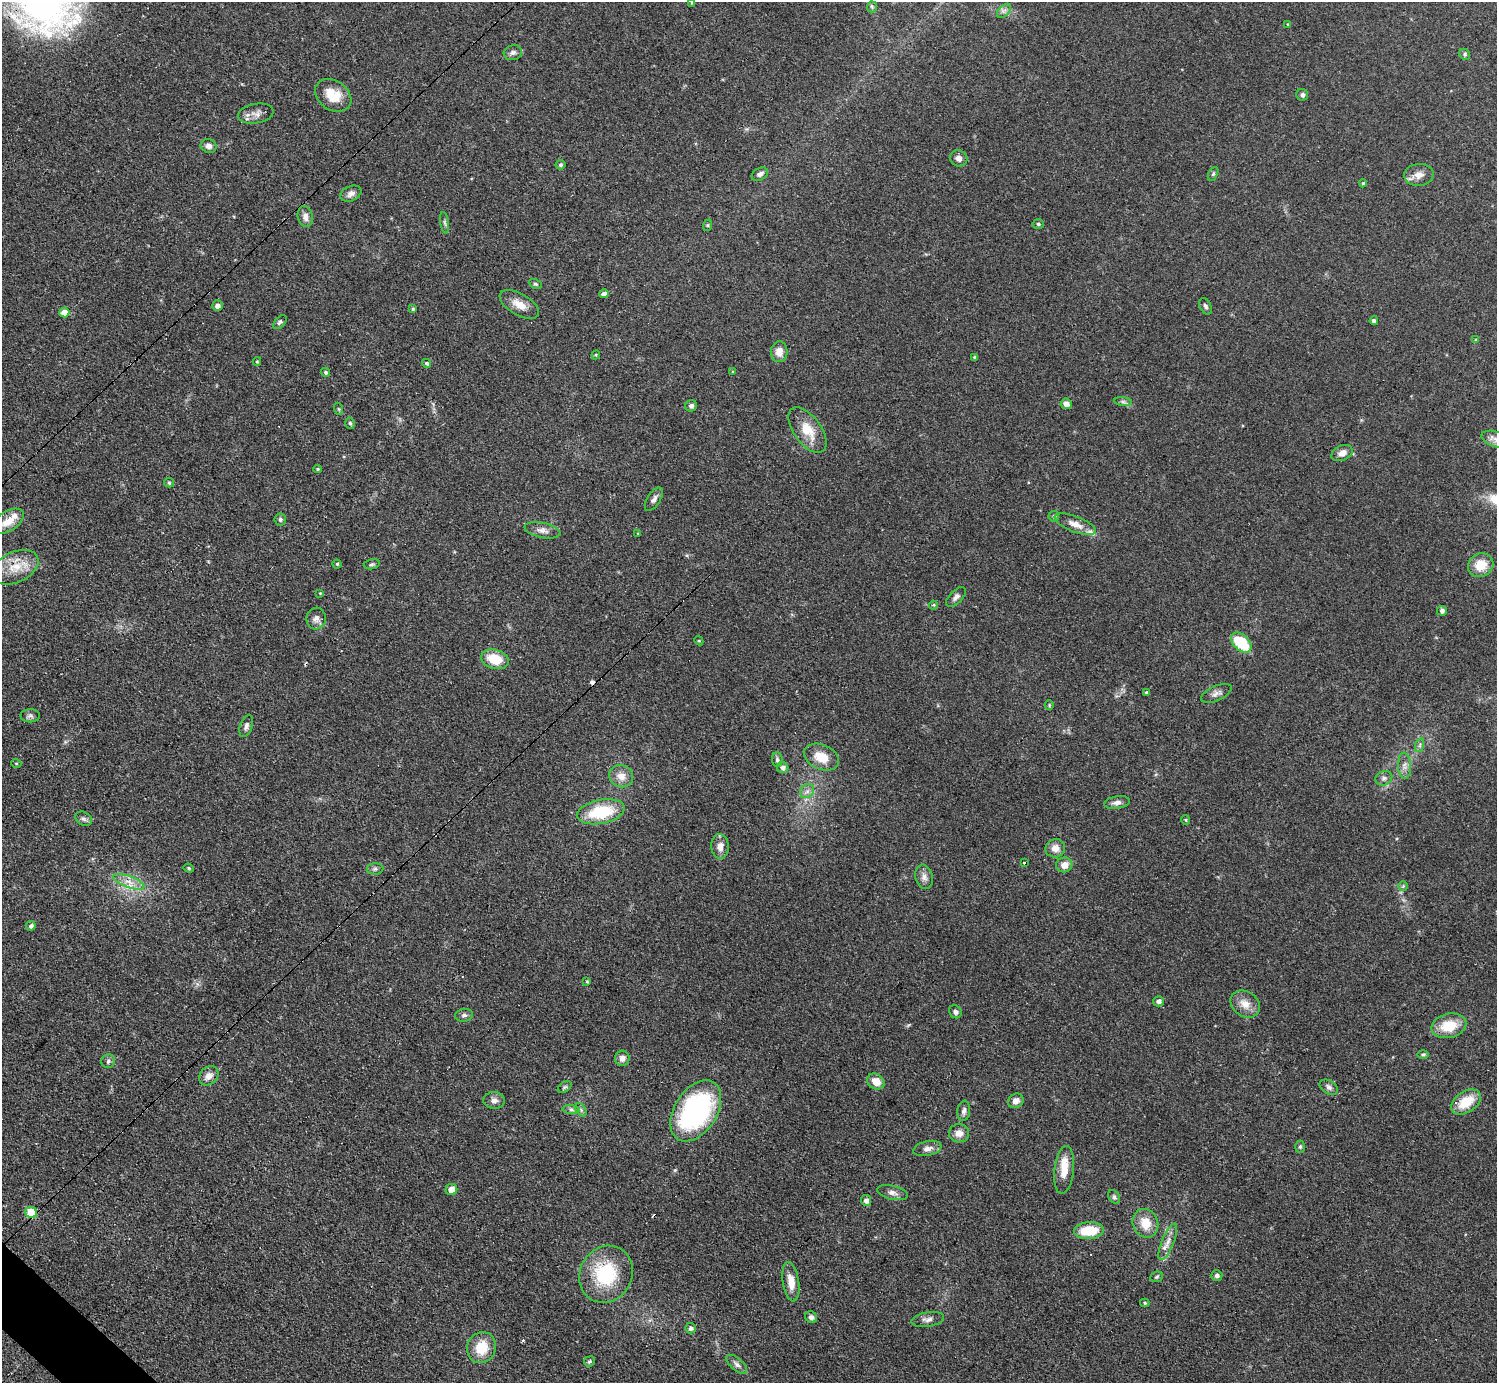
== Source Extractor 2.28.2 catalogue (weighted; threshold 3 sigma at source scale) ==
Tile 7 of 4 x 4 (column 3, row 2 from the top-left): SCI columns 3047-4541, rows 3088-4468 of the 6152 x 6151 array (HDU 1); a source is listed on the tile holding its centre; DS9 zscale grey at full resolution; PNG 1499 x 1385 px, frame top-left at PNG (2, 2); each listed source drawn as its Kron ellipse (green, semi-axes under 4 px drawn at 4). Shown black and unused: <1% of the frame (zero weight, under 3 of 4 exposures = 1% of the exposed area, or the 3 px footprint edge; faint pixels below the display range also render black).
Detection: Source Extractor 2.28.2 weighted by HDU 2 'WHT'; one run over the whole footprint, this tile lists its part. Background 0.108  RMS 0.0067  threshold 0.0302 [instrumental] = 3 sigma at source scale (4.5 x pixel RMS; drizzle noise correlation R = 1.50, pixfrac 1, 0.05/0.05 arcsec/px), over >= 5 px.
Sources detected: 147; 6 cosmic-ray / hot-pixel residue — neither listed nor drawn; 3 inside a brighter listed object's ellipse — not listed separately; the other 138 listed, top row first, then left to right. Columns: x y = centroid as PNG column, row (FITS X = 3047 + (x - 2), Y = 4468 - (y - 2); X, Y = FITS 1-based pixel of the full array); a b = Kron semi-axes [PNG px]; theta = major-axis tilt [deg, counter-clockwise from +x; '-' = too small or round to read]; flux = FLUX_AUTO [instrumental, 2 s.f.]
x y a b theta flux
692 3 4 4 - 0.9
872 7 5 5 - 1.2
1004 11 8 5 45 2.1
1288 24 4 4 - 0.65
513 53 9 7 15 2.4
1465 54 6 5 - 1.1
333 95 20 14 -35 15
1302 95 6 6 - 2
256 113 18 10 10 5.2
209 146 8 7 - 3.3
959 158 9 8 - 3.5
561 165 5 5 - 1.2
760 174 9 6 30 2.6
1213 174 7 4 64 1.2
1419 175 15 11 5 5.8
1363 183 4 4 - 0.77
351 194 11 7 24 3
305 217 11 7 -76 4.2
445 223 11 4 -81 1.4
1038 224 5 5 - 1.2
708 225 6 4 71 0.83
535 284 7 4 -26 1.1
604 294 4 4 - 3.2
519 304 22 10 -30 8.3
217 306 5 5 - 2.7
1205 306 9 5 -63 1.8
413 309 4 3 - 0.81
64 312 5 5 - 7.9
1374 321 4 4 - 1.9
280 322 8 5 49 1.3
1476 340 4 4 - 0.89
779 352 10 8 85 6.3
596 355 4 4 - 0.68
975 357 4 3 - 1.2
257 362 4 4 - 0.72
427 363 4 4 - 1.2
325 372 5 4 - 1.2
733 372 4 4 - 0.68
1123 402 9 4 -8 1.6
1066 404 5 5 - 3.6
691 406 6 5 - 2.1
339 409 6 4 -70 0.8
350 423 6 4 -73 1.2
807 430 26 13 -54 14
1496 439 15 7 -16 5
1342 453 11 7 25 5
318 469 4 3 - 0.89
169 483 5 4 - 0.93
654 499 13 6 57 2.7
1054 516 5 5 - 1.3
280 519 6 6 - 1.5
8 521 17 10 33 9.1
1075 524 22 8 -21 6.5
542 530 18 7 -11 4.3
638 533 4 3 - 0.64
337 564 4 4 - 0.87
372 564 8 5 10 1.3
1481 565 13 11 31 13
15 567 24 15 26 15
320 593 4 4 - 0.6
956 597 12 6 45 2.5
933 605 4 4 - 0.68
1442 611 5 5 - 2.2
316 618 11 9 -89 3.7
699 641 5 3 - 0.67
1241 643 12 7 -43 28
495 659 14 9 -17 17
1147 692 4 3 - 0.98
1216 693 16 7 24 3.5
1049 705 5 4 - 0.78
30 716 10 6 0 2
246 726 11 6 71 2.4
1420 745 7 4 72 1.4
821 757 18 12 -24 13
777 760 7 5 -86 1.5
16 763 5 3 - 0.61
1405 766 13 6 -86 3.6
783 768 6 5 - 2.5
621 776 12 11 - 6.5
1384 778 9 7 25 2.4
807 791 8 6 45 2.7
1117 803 13 6 9 2.9
601 812 24 12 11 32
84 819 8 6 -31 2
1185 820 5 3 - 0.75
720 846 12 8 -87 5.8
1055 848 10 9 - 5.6
1024 863 3 3 - 1.3
1064 865 8 7 - 6.3
189 868 5 4 - 0.85
375 869 8 5 2 1.6
924 877 12 8 -77 3.7
129 882 16 5 -20 5.8
1403 886 5 5 - 0.93
31 926 5 4 - 2.2
587 981 3 3 - 0.75
1158 1001 5 5 - 2.7
1245 1004 16 12 -36 7.9
955 1012 7 6 - 1.8
464 1015 9 6 7 1.9
1449 1026 18 12 13 18
1423 1054 6 4 1 1
622 1058 7 7 - 3.5
108 1061 7 6 - 1.7
209 1076 11 8 44 5.1
876 1081 9 7 -32 8.5
565 1087 8 5 36 1.2
1329 1087 10 6 -29 2.3
494 1100 11 8 -3 3.3
1016 1101 8 7 - 4
1466 1102 16 10 33 17
571 1110 8 4 -8 1.6
581 1110 7 4 -56 1.5
696 1111 33 21 57 120
964 1111 10 6 83 2.5
959 1133 10 9 - 5.1
1300 1147 6 5 - 1.1
927 1148 14 7 12 3.8
1064 1170 24 9 84 11
451 1190 6 5 - 5.6
893 1193 15 7 -13 3.3
1114 1197 7 5 -55 1.4
866 1200 5 5 - 2.7
31 1212 6 5 - 27
1145 1223 15 12 -66 11
1089 1231 15 8 4 20
1168 1242 19 6 68 5.1
606 1274 29 26 61 42
1217 1276 6 5 - 2.2
1157 1277 7 5 21 1.1
791 1282 20 8 -81 8.6
1145 1303 4 3 - 0.89
811 1317 6 5 - 2.3
928 1319 16 7 10 3.5
691 1328 5 5 - 2.1
481 1347 16 14 65 16
589 1361 6 5 - 1.1
737 1364 13 6 -41 2.7
Overlapping masked pixels (flux is a lower limit): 3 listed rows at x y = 15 567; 696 1111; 31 1212
Isophote crosses this tile's border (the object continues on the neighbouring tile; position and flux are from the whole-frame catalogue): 1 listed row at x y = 1496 439